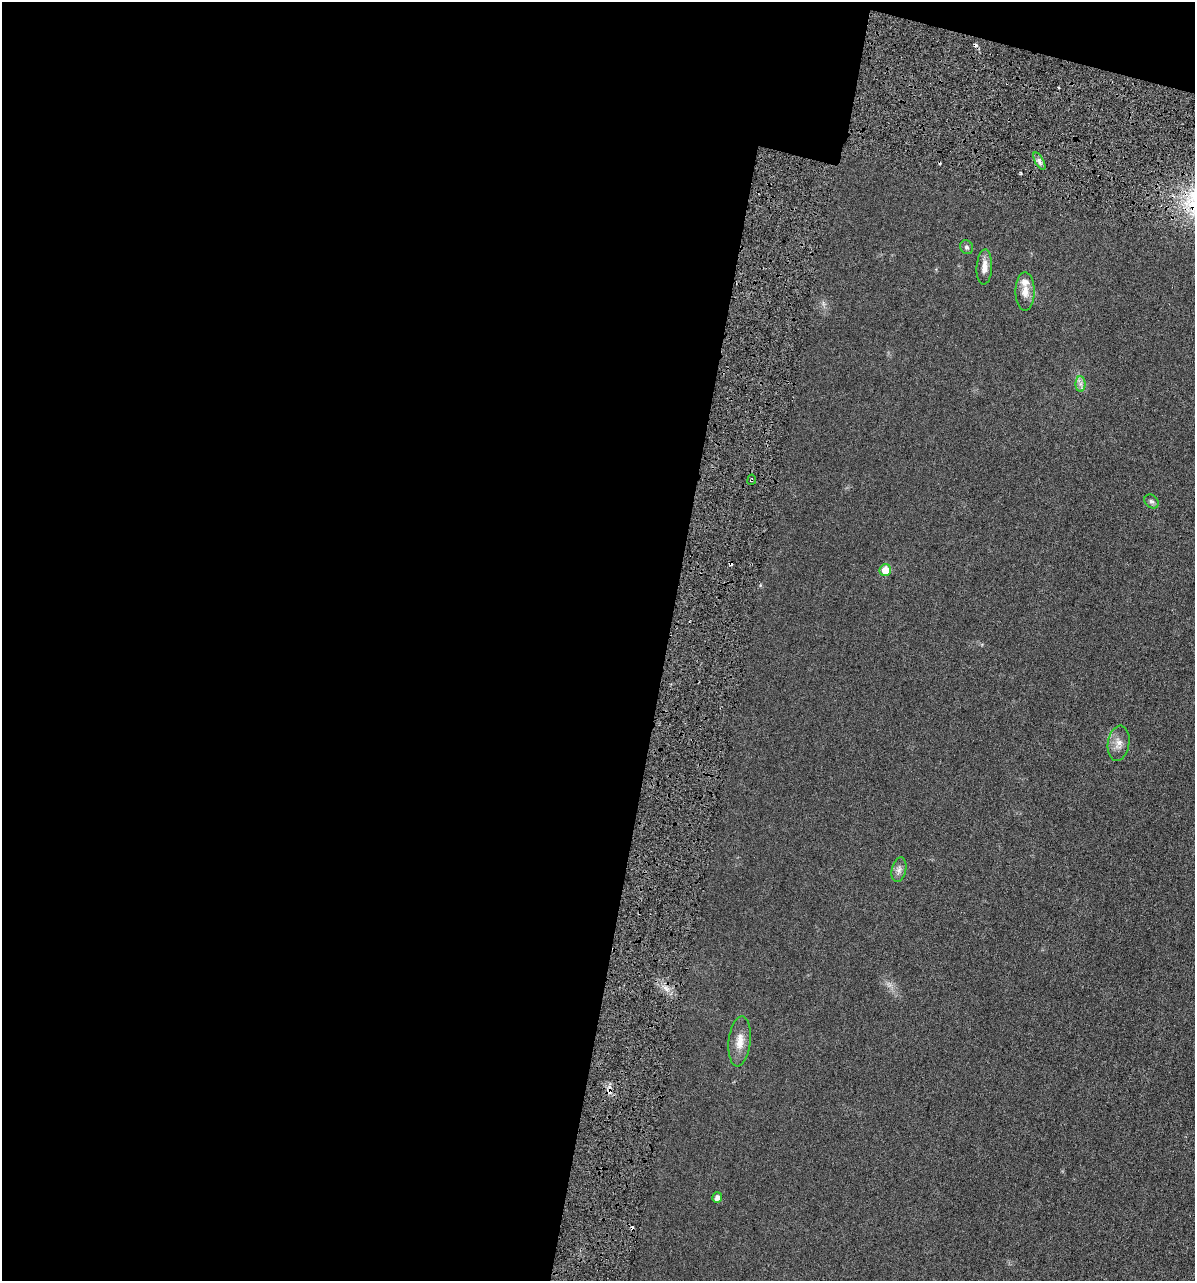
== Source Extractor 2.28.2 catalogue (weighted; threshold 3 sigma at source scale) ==
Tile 1 of 4 x 4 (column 1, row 1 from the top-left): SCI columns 140-1332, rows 3887-5165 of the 5153 x 5187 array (HDU 1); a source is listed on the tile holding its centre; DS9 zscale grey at full resolution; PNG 1197 x 1283 px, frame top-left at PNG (2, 2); each listed source drawn as its Kron ellipse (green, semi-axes under 4 px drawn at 4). Shown black and unused: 58% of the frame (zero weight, under 3 of 6 exposures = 1% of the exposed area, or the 3 px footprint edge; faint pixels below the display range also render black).
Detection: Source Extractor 2.28.2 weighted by HDU 2 'WHT'; one run over the whole footprint, this tile lists its part. Background 0.0305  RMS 0.0046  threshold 0.0186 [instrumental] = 3 sigma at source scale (4.09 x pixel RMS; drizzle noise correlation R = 1.36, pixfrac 0.8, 0.05/0.05 arcsec/px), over >= 5 px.
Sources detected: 18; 5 cosmic-ray / hot-pixel residue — neither listed nor drawn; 1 inside a brighter listed object's ellipse — not listed separately; the other 12 listed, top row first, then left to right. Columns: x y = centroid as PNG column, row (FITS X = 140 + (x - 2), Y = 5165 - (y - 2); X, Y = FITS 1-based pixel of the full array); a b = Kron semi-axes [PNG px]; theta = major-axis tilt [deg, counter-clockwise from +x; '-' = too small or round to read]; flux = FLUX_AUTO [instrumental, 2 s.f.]
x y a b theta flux
1039 161 10 4 -61 1.3
967 247 7 6 - 1
984 267 18 7 87 3.4
1025 291 19 9 -90 4.1
1081 384 8 5 -90 1.4
752 480 5 2 - 0.48
1151 501 8 6 -41 0.98
885 570 6 6 - 6.9
1119 743 18 11 81 3.6
899 870 12 7 78 2
740 1041 25 11 84 5.3
717 1198 5 5 - 1.9
Overlapping masked pixels (flux is a lower limit): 1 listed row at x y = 752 480